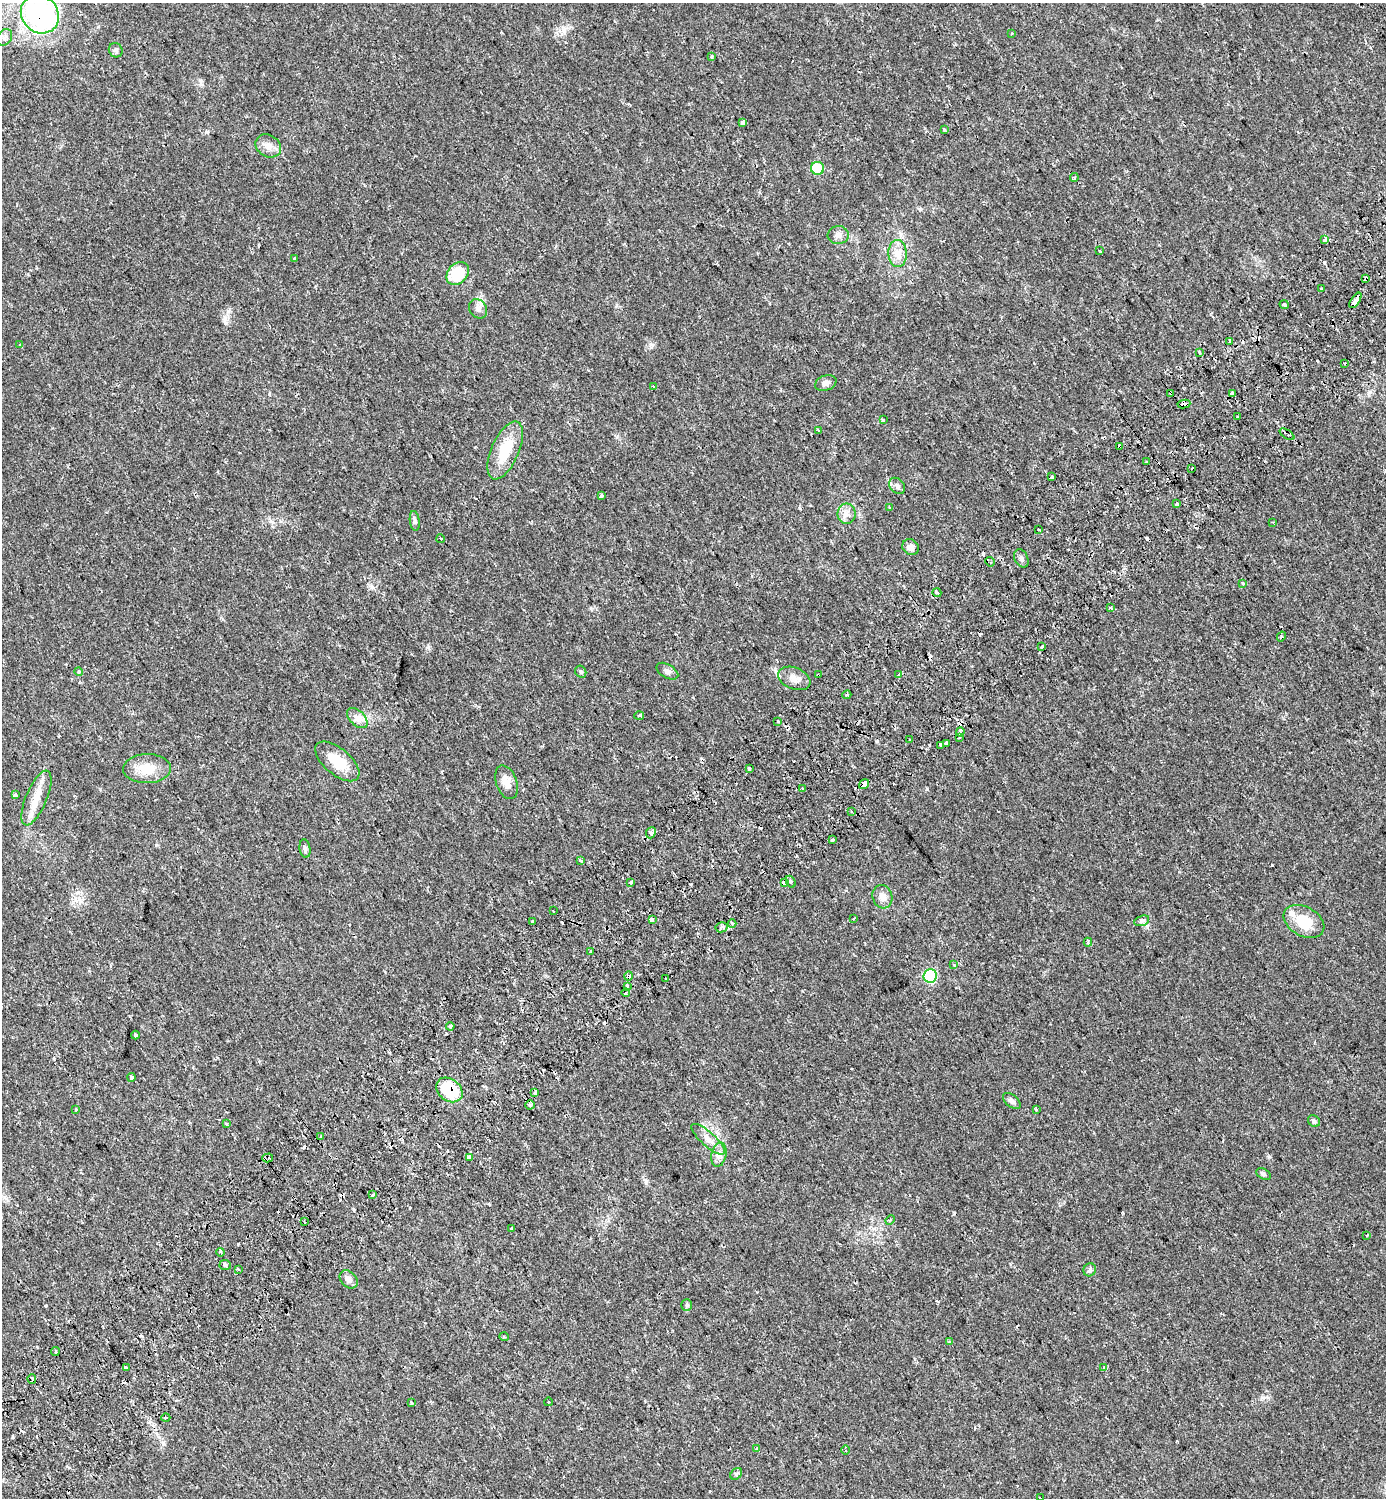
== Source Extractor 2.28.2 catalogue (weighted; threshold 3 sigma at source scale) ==
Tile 7 of 4 x 4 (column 3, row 2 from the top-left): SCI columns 3074-4457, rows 3065-4560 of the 6085 x 6137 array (HDU 1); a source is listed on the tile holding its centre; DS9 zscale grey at full resolution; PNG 1388 x 1500 px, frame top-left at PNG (2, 3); each listed source drawn as its Kron ellipse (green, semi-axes under 4 px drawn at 4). Shown black and unused: <1% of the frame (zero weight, under 2 of 3 exposures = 5% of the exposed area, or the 3 px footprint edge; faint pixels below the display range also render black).
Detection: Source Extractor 2.28.2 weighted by HDU 2 'WHT'; one run over the whole footprint, this tile lists its part. Background 0.025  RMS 0.0034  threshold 0.0155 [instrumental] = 3 sigma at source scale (4.5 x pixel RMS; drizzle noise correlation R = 1.50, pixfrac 1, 0.0396/0.0396 arcsec/px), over >= 5 px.
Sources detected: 185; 38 cosmic-ray / hot-pixel residue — neither listed nor drawn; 2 inside a brighter listed object's ellipse — not listed separately; the other 145 listed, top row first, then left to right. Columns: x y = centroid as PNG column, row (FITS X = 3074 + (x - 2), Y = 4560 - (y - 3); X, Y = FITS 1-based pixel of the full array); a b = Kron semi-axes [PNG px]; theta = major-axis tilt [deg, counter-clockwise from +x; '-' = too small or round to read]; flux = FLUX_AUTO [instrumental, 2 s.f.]
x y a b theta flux
40 14 20 18 -46 62
1012 33 3 2 - 0.29
5 37 9 7 54 1.2
116 50 7 6 - 0.81
712 56 4 3 - 0.36
743 122 4 4 - 3
944 130 3 2 - 0.34
268 146 13 10 -34 2.4
817 168 6 6 - 8.7
1074 177 4 3 - 0.51
838 235 10 9 - 1.6
1325 239 4 3 - 2.5
1100 251 3 3 - 0.41
898 253 13 9 -89 2.8
294 258 4 3 - 0.33
458 273 13 9 46 11
1366 279 4 3 - 1.9
1322 289 4 3 - 0.83
1355 300 9 3 57 10
1284 305 5 3 - 1.2
478 309 10 8 -55 1.5
1229 341 4 3 - 0.7
20 345 4 3 - 0.55
1199 352 3 3 - 0.41
1344 363 3 3 - 1.5
826 383 11 7 19 1.4
653 387 4 3 - 0.49
1171 393 3 2 - 0.49
1232 394 4 3 - 4.2
1184 404 6 4 8 9.2
1237 417 3 3 - 1.9
883 420 4 3 - 0.4
819 430 4 3 - 0.38
1287 434 8 3 -34 1.3
1120 446 3 3 - 5.2
505 450 31 13 66 9.6
1146 462 3 2 - 0.45
1192 468 3 2 - 0.5
1051 477 3 3 - 1.5
897 486 9 7 -47 1.1
601 496 4 3 - 0.81
1177 504 3 3 - 2.9
890 508 3 3 - 0.36
846 514 10 9 - 1.8
415 521 10 5 -81 0.75
1273 522 3 2 - 0.32
1038 530 3 3 - 0.66
441 539 4 2 - 0.36
910 547 8 7 - 1.8
1021 558 9 6 -62 1
990 562 5 2 - 1.3
1243 583 4 3 - 0.52
937 593 4 3 - 0.32
1111 608 3 3 - 1.6
1281 636 5 4 - 0.44
1042 647 4 3 - 1
667 671 12 6 -31 1.1
78 672 4 4 - 0.73
581 672 6 5 - 0.62
899 674 3 2 - 0.91
818 675 3 2 - 0.51
794 678 17 10 -22 2.6
847 695 5 3 - 0.38
639 715 5 3 - 0.32
357 718 12 7 -44 1.8
778 721 3 2 - 0.33
960 732 4 3 - 2.2
960 737 3 3 - 0.45
910 739 3 2 - 0.45
946 743 3 3 - 0.98
940 745 4 2 - 0.53
337 761 27 13 -40 6.9
749 768 4 3 - 1.4
147 769 24 14 1 6.1
506 782 17 10 -70 2.7
864 784 5 4 - 2.2
803 788 3 3 - 0.87
15 795 4 3 - 0.65
36 798 29 10 67 5.1
851 811 4 3 - 0.35
651 833 6 4 67 0.77
832 840 3 3 - 2.2
305 849 9 5 -81 0.74
581 860 3 3 - 1.2
631 882 3 3 - 4.1
784 882 4 4 - 2.4
791 882 6 4 -63 0.89
882 897 12 9 -72 2.1
553 911 3 3 - 1.1
652 919 4 3 - 0.9
854 919 3 3 - 1.2
532 921 3 3 - 2
1142 921 8 5 19 0.71
1304 922 22 14 -29 9.1
732 924 4 3 - 0.83
721 927 6 5 - 1
1088 942 4 4 - 0.49
590 951 3 3 - 1.2
954 965 3 3 - 0.95
628 976 4 4 - 1.4
930 976 7 6 - 24
665 978 3 2 - 0.68
627 986 4 3 - 2.1
626 992 4 3 - 0.38
450 1026 4 3 - 0.83
135 1035 4 3 - 0.81
132 1077 4 4 - 2.2
449 1090 14 11 -38 14
535 1093 3 3 - 1.2
1012 1101 10 6 -40 1
530 1105 4 4 - 0.53
76 1110 3 3 - 0.33
1036 1110 3 2 - 0.29
1314 1121 6 5 - 0.52
227 1124 3 3 - 0.42
320 1136 3 3 - 2
708 1139 21 7 -42 2.7
719 1155 12 7 79 1.8
469 1157 3 3 - 3.8
268 1158 5 3 - 3
1263 1174 8 5 -28 0.58
373 1194 4 3 - 1.1
890 1220 5 3 - 0.41
305 1222 2 2 - 0.38
512 1229 3 2 - 0.33
1367 1235 4 3 - 0.24
220 1252 4 3 - 0.31
225 1265 6 5 - 0.62
238 1269 3 2 - 0.44
1090 1270 7 6 - 0.75
349 1279 10 7 -45 1.5
687 1305 6 5 - 0.45
504 1337 5 3 - 0.31
949 1342 4 3 - 0.5
55 1351 4 2 - 0.36
126 1367 3 3 - 1.2
1104 1368 3 3 - 0.7
32 1379 5 3 - 1.9
548 1402 4 3 - 0.24
411 1403 3 3 - 0.35
166 1418 4 3 - 0.32
757 1448 4 3 - 0.38
845 1450 5 3 - 0.33
736 1474 6 5 - 0.54
1040 1498 4 2 - 0.69
Overlapping masked pixels (flux is a lower limit): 15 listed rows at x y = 40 14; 1366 279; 1355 300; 1171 393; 1184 404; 1120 446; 990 562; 818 675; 960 732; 864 784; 784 882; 628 976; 449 1090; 268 1158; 32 1379
Isophote crosses this tile's border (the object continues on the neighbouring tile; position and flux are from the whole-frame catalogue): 2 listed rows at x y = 40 14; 1040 1498
Unlisted compact peaks at least as high as the median listed source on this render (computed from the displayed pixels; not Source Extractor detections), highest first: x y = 225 318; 1272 865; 927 789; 651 344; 13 1437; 1269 1157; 206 132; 428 647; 163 1443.